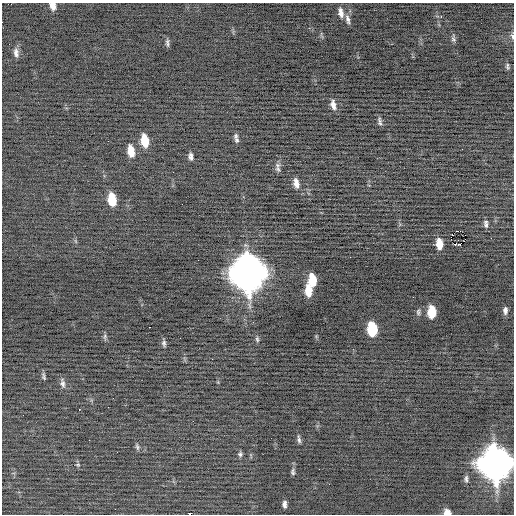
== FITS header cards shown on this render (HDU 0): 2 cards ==
NAXIS1  =                  512 / Axis length
NAXIS2  =                  512 / Axis length

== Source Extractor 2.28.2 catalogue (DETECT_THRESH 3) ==
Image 512 x 512 px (HDU 0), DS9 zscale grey, 1 PNG px = 1 image px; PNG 516 x 516 px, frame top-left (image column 1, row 512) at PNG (2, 3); no overlay
Background -0.119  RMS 0.71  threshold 2.13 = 3 sigma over >= 5 px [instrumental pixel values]
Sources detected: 58; all 58 listed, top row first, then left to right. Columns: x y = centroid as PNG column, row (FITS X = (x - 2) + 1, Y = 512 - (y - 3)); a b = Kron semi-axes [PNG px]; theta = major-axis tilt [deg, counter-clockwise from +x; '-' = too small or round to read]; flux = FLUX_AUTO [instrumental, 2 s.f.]
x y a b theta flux
53 6 8 6 -67 340
341 13 11 6 -80 270
441 17 3 2 - 100
348 19 12 5 -76 180
512 36 8 4 -76 99
453 39 8 6 -61 110
167 43 10 4 -86 120
16 53 12 6 -85 220
507 66 8 5 -90 100
333 105 12 6 -78 270
380 121 10 4 -80 140
236 136 8 6 83 100
237 140 7 6 - 110
145 141 11 6 -81 1000
131 151 11 6 -80 690
191 156 8 5 -85 160
278 169 9 6 -51 140
296 183 12 6 -80 310
112 199 11 6 -80 1200
486 224 8 4 -82 140
456 231 2 2 - 250
460 231 2 2 - 1100
465 235 3 2 - 84
451 238 4 2 - 1200
491 238 2 2 - 120
439 244 10 6 -85 630
455 244 3 2 - 89
198 260 2 2 - 62
248 274 15 12 -80 110000
312 280 10 6 -85 1200
308 291 11 6 -86 790
505 310 8 5 88 180
418 312 9 5 -90 110
432 312 10 6 -88 1300
253 322 3 2 - 95
149 327 3 2 - 110
372 329 10 7 -86 2400
105 336 8 5 83 94
257 339 7 4 -80 84
164 343 8 5 88 120
212 359 2 2 - 62
44 376 10 4 -77 100
62 383 13 6 -77 190
79 409 3 2 - 84
23 415 2 2 - 26
299 439 10 4 -80 120
89 440 2 2 - 97
137 447 9 4 -77 98
240 454 7 6 - 100
495 464 14 11 -86 94000
78 465 5 4 - 43
319 469 2 2 - 100
293 472 9 5 -83 99
466 479 9 4 88 120
284 504 7 4 -89 160
115 509 2 2 - 29
447 512 7 5 -19 370
190 514 3 2 - 850
At the frame edge (FLAGS 8, measured only in part): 5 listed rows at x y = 53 6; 512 36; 495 464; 447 512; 190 514